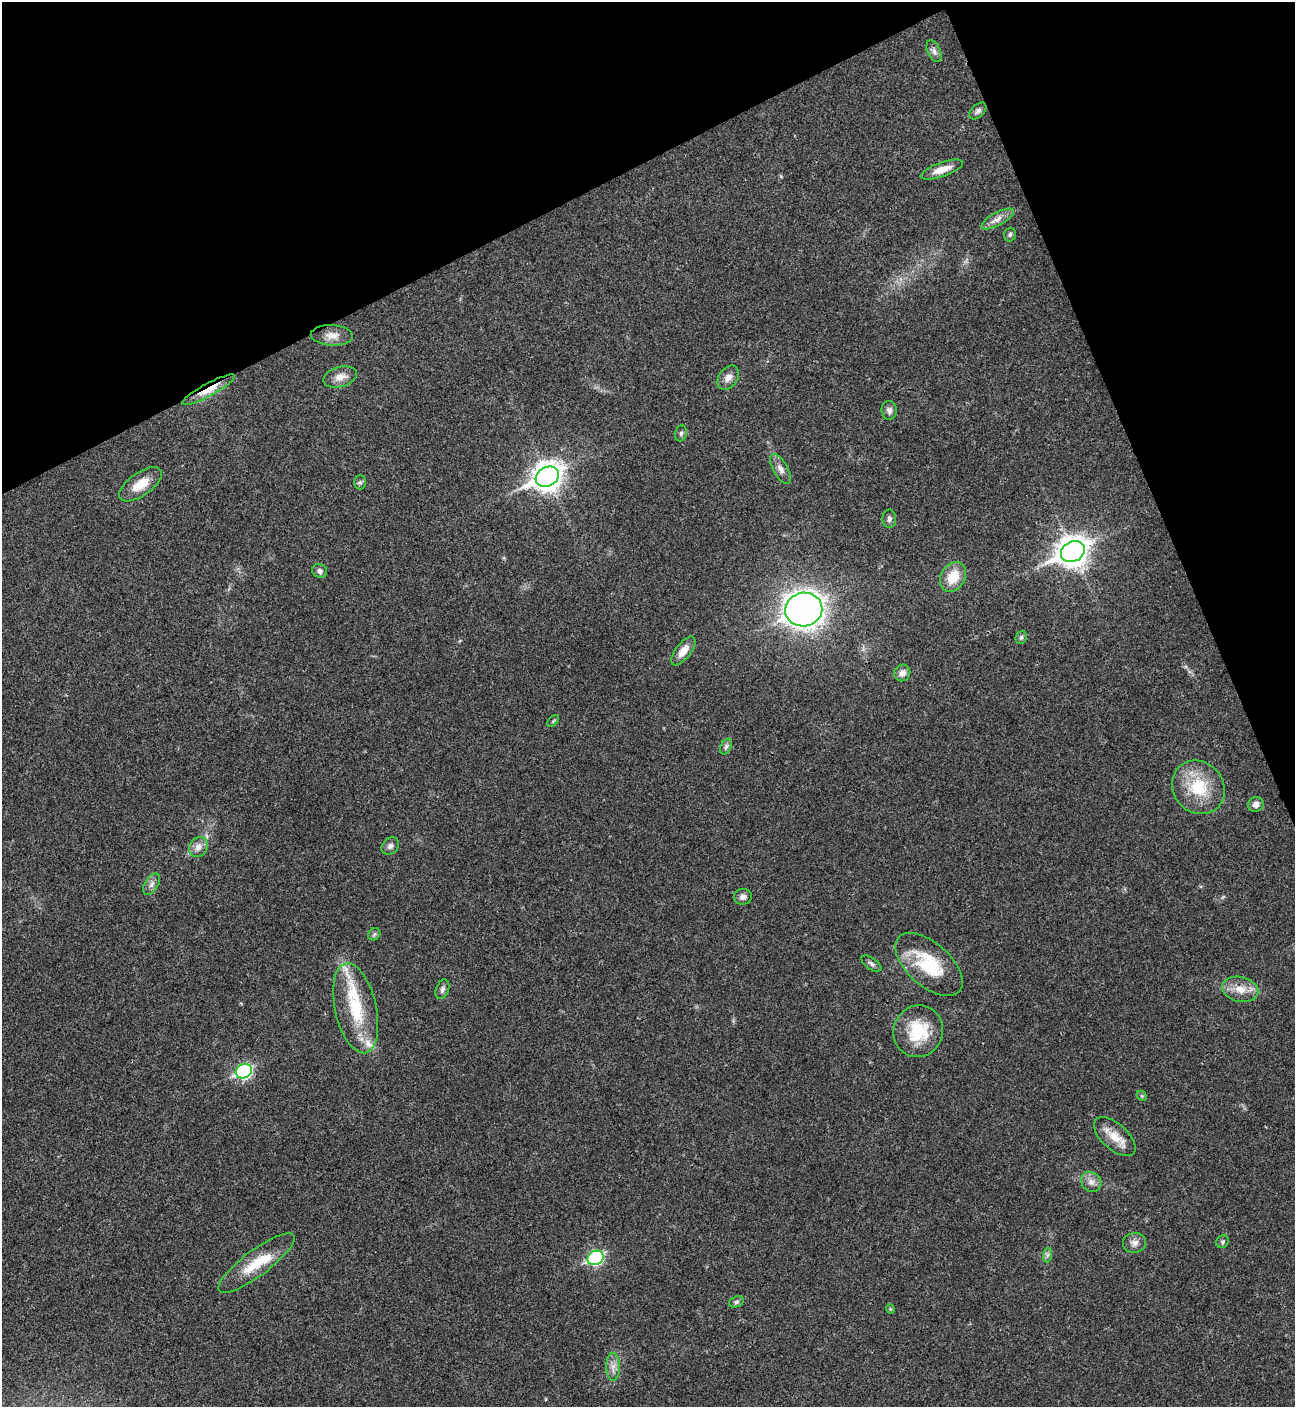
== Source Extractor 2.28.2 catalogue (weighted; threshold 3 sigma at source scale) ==
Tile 3 of 4 x 4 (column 3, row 1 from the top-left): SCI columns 2876-4168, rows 4219-5623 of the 5618 x 5630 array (HDU 1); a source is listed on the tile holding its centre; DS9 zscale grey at full resolution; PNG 1297 x 1409 px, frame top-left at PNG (2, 2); each listed source drawn as its Kron ellipse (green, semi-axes under 4 px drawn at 4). Shown black and unused: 21% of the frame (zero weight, under 3 of 4 exposures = <1% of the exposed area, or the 3 px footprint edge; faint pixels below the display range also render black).
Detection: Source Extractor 2.28.2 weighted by HDU 2 'WHT'; one run over the whole footprint, this tile lists its part. Background 0.0199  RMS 0.004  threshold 0.0181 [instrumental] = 3 sigma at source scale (4.5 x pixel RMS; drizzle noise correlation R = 1.50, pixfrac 1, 0.05/0.05 arcsec/px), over >= 5 px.
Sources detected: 53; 1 inside a brighter object's white glare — neither listed nor drawn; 2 inside a brighter listed object's ellipse — not listed separately; the other 50 listed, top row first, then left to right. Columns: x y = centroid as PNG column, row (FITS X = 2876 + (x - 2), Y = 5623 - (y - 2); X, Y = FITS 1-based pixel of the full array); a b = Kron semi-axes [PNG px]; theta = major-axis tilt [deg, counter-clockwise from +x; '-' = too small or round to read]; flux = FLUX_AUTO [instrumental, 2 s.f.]
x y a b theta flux
934 51 11 6 -66 1.6
978 111 10 6 45 1.3
942 170 22 7 19 4.7
998 219 18 6 28 2.9
1010 235 7 6 - 0.85
332 335 21 10 -3 4.1
340 377 17 10 15 3.8
728 378 13 9 55 2.8
209 390 30 6 28 7.7
889 410 9 8 - 1.5
681 433 8 6 74 0.99
781 469 17 7 -61 2.4
547 477 12 9 29 440
360 482 7 6 - 0.9
141 484 25 11 35 7.5
889 519 9 7 -88 1.3
1073 552 12 10 29 520
320 571 7 6 - 1.5
953 577 16 12 60 9.2
804 610 19 17 10 320
1021 637 7 5 68 0.81
683 651 17 7 53 4.2
902 673 8 7 - 2.3
553 721 7 4 45 0.62
726 746 8 5 63 1
1198 787 28 25 -50 18
1256 804 8 7 - 2.2
390 846 10 7 43 1.5
198 847 10 9 - 3
152 884 12 6 58 1.8
743 897 9 8 - 2
374 934 7 5 46 0.77
871 964 11 5 -36 1.3
929 964 41 21 -41 21
442 989 10 6 69 1.3
1240 989 18 12 -13 5.7
356 1008 46 20 -77 23
918 1031 26 24 67 16
244 1071 8 7 - 71
1142 1096 6 4 -45 0.52
1115 1137 25 13 -42 6.9
1091 1182 11 9 -43 2.6
1222 1242 7 6 - 0.76
1135 1243 12 10 5 2.4
1048 1255 7 4 89 0.97
596 1258 8 7 - 61
257 1263 47 13 37 13
736 1302 7 5 21 0.95
890 1309 4 4 - 0.42
613 1367 14 6 90 2.5
Overlapping masked pixels (flux is a lower limit): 1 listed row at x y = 209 390